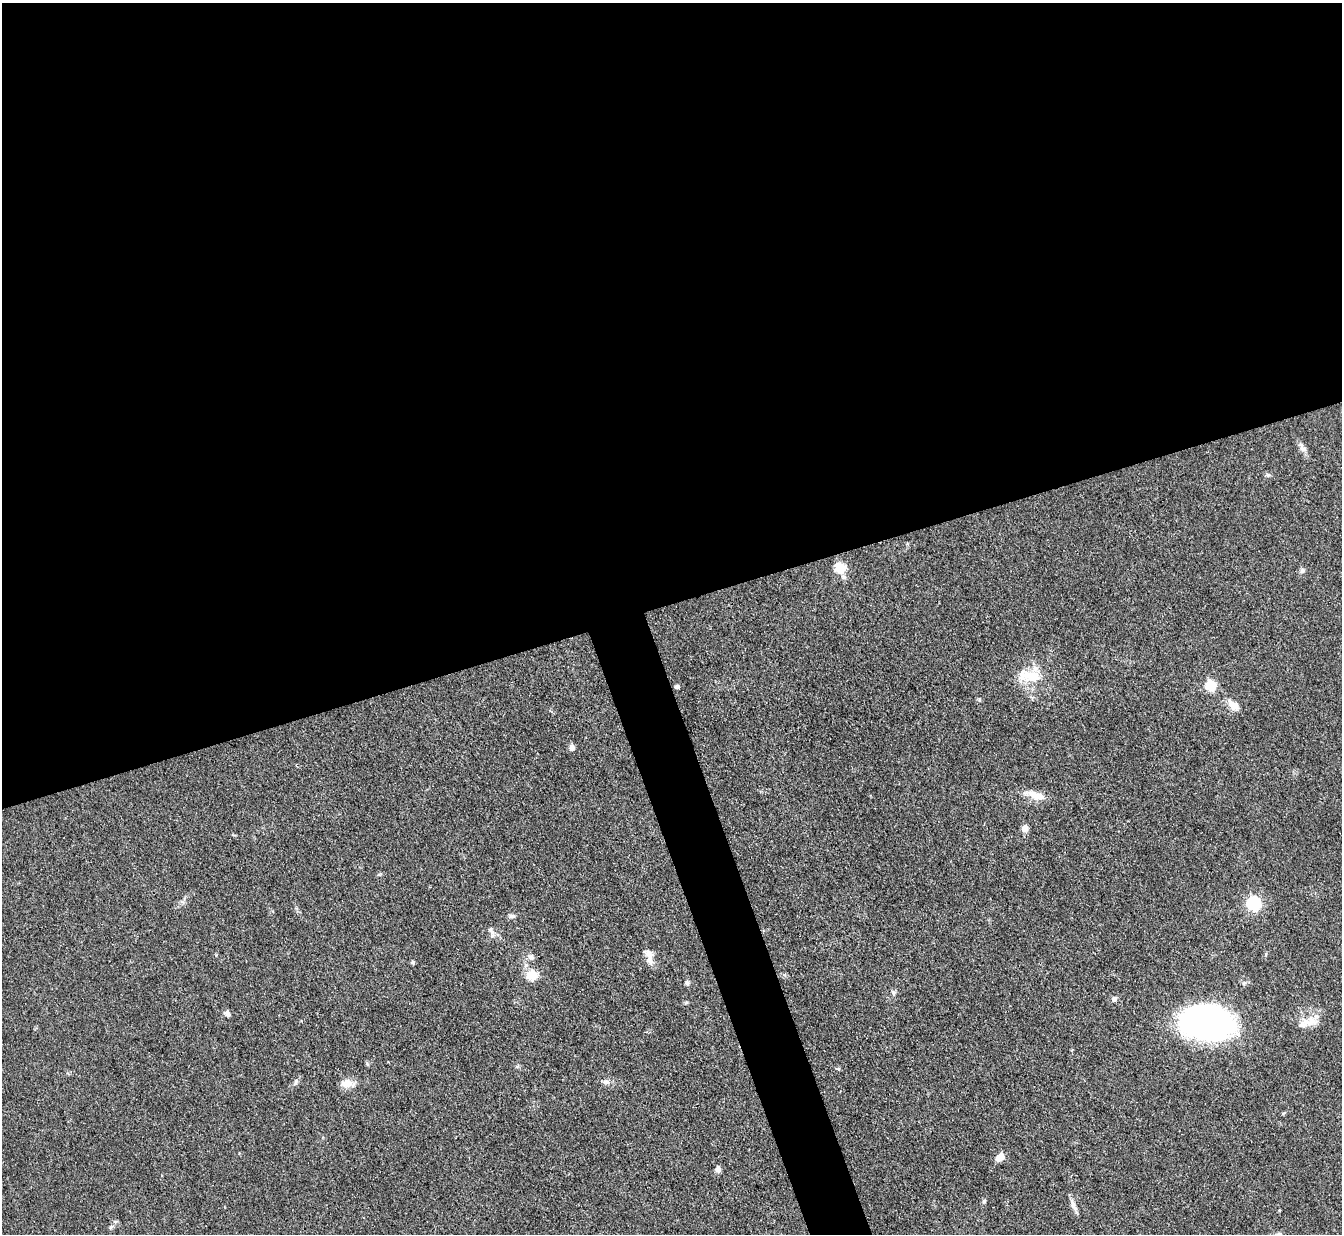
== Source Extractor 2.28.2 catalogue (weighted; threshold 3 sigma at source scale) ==
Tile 2 of 4 x 4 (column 2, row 1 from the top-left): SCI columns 1341-2680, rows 3970-5201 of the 5362 x 5347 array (HDU 1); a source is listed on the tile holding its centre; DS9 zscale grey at full resolution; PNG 1344 x 1236 px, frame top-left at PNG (2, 3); no overlay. Shown black and unused: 51% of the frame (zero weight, under 3 of 4 exposures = <1% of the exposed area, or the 3 px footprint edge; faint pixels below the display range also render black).
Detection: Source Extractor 2.28.2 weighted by HDU 2 'WHT'; one run over the whole footprint, this tile lists its part. Background 0.0547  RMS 0.005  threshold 0.0226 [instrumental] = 3 sigma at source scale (4.5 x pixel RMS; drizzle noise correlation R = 1.50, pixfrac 1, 0.05/0.05 arcsec/px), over >= 5 px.
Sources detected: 36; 2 inside a brighter listed object's ellipse — not listed separately; the other 34 listed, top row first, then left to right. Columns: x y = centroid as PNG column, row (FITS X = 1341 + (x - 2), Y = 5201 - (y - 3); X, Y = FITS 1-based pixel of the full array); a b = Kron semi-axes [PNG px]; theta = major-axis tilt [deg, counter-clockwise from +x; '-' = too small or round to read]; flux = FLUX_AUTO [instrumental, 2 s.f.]
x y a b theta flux
1302 448 14 6 -59 2.4
840 568 6 5 - 37
1302 571 6 6 - 1.1
1029 676 32 14 -10 13
1211 686 5 5 - 33
677 687 5 4 - 1.4
1233 705 15 10 -47 4.7
572 747 8 6 85 1.9
1035 795 23 10 -22 6.6
1025 828 8 7 - 2.9
1254 903 6 6 - 73
512 916 9 5 8 1.3
490 930 9 6 -81 1.3
531 957 8 7 - 1.6
650 960 16 9 87 3.4
413 962 6 5 - 0.66
532 975 12 11 - 7.6
687 983 6 5 - 0.9
894 993 7 4 89 0.93
1114 999 8 7 - 1.5
686 1003 6 4 2 0.62
227 1014 9 6 -34 1.6
1311 1021 17 14 -7 6.2
1207 1023 43 28 -4 170
838 1069 5 3 - 0.59
295 1082 7 4 81 0.92
606 1082 9 4 0 1.4
347 1083 14 10 -7 4.9
1000 1157 11 8 39 3.5
718 1169 7 6 - 1.9
984 1201 6 5 - 0.83
1073 1206 18 6 -68 2.7
111 1227 7 4 53 0.86
1279 1234 10 7 4 2
Isophote crosses this tile's border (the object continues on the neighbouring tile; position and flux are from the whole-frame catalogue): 1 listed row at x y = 1279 1234
Unlisted compact peaks at least as high as the median listed source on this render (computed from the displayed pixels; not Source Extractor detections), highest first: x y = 1268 475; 979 699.